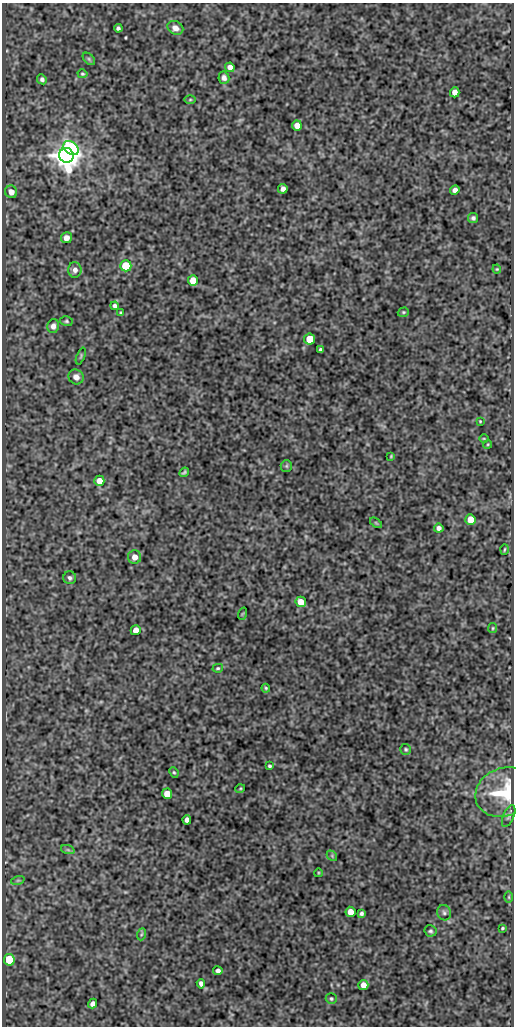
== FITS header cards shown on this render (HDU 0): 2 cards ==
NAXIS1  =                  512
NAXIS2  =                 1024

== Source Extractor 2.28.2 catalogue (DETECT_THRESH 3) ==
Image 512 x 1024 px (HDU 0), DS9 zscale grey, 1 PNG px = 1 image px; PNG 516 x 1028 px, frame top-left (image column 1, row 1024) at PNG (2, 3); each listed source drawn as its Kron ellipse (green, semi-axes under 4 px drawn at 4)
Background 89.3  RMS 0.52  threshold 1.55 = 3 sigma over >= 5 px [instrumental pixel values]
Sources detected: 74; all 74 listed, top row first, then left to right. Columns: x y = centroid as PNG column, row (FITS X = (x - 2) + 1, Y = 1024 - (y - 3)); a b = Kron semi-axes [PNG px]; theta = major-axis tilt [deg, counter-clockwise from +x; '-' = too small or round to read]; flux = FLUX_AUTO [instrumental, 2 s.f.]
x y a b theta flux
118 28 4 4 - 76
175 28 8 6 -30 200
89 59 7 4 -45 61
230 67 5 4 - 190
82 74 5 4 - 45
224 78 6 5 - 140
42 79 5 4 - 92
455 92 5 4 - 260
190 100 5 3 - 37
297 125 5 5 - 290
71 148 8 6 -40 3000
66 155 7 7 - 53000
283 189 5 4 - 170
455 190 5 4 - 140
11 192 6 6 - 280
473 218 5 5 - 83
66 238 6 5 - 210
126 266 5 5 - 1500
497 269 4 4 - 36
75 270 8 6 -90 180
193 280 5 5 - 460
115 306 4 4 - 94
403 312 6 4 19 47
121 313 4 3 - 49
66 321 6 5 - 59
53 326 7 6 - 180
309 339 5 5 - 700
320 350 4 3 - 82
81 356 9 3 69 47
76 377 8 7 - 200
480 421 3 3 - 30
484 439 5 3 - 31
488 444 4 3 - 32
391 456 4 4 - 35
286 466 6 5 - 51
184 472 5 3 - 53
99 481 5 5 - 320
470 520 5 5 - 520
376 523 7 3 -37 41
439 528 5 4 - 130
504 549 5 2 - 35
135 557 6 6 - 260
70 578 6 6 - 95
301 602 5 5 - 400
242 614 6 4 71 30
493 628 5 4 - 41
136 630 5 5 - 320
218 668 5 4 - 43
266 688 4 3 - 41
406 749 5 5 - 57
270 766 4 3 - 50
174 772 5 4 - 44
240 789 5 3 - 34
504 792 30 24 22 1700
167 794 5 5 - 470
509 816 12 5 67 98
187 820 4 4 - 150
68 850 7 4 -19 63
332 856 6 4 -47 45
318 873 4 3 - 27
18 880 7 4 18 56
509 897 6 4 -90 48
350 912 5 5 - 350
361 913 4 4 - 74
444 913 8 6 -73 100
502 928 3 2 - 41
430 931 6 5 - 75
142 934 6 4 70 50
9 960 6 5 - 1400
218 971 5 4 - 110
201 984 5 4 - 140
363 985 5 5 - 230
331 999 5 5 - 55
93 1004 5 4 - 150